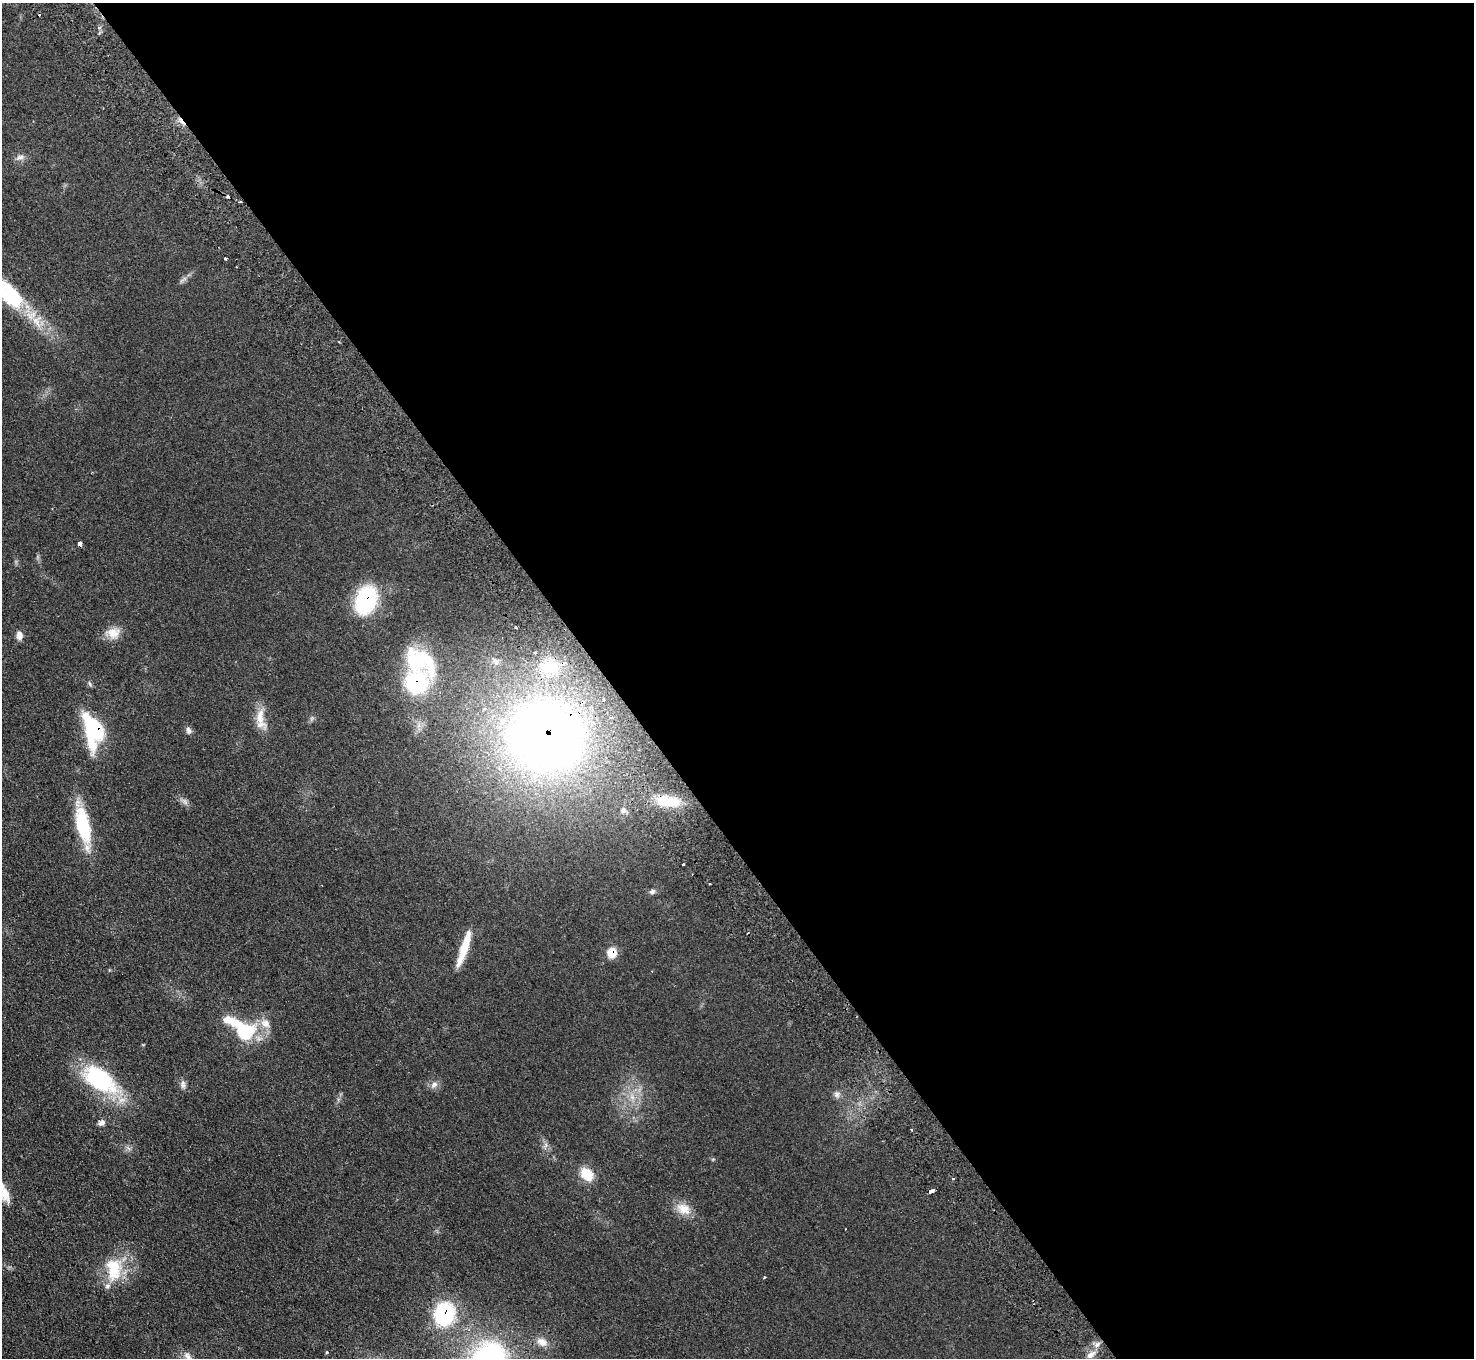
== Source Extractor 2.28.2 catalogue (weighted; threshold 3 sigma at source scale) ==
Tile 8 of 4 x 4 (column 4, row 2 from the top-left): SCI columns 4464-5935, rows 2907-4262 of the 5984 x 5950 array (HDU 1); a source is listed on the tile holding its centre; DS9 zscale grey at full resolution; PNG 1476 x 1360 px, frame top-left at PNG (2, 3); no overlay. Shown black and unused: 59% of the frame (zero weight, under 2 of 3 exposures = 3% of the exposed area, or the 3 px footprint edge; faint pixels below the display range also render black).
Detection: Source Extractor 2.28.2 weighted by HDU 2 'WHT'; one run over the whole footprint, this tile lists its part. Background 0.0733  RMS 0.01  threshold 0.0457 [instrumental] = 3 sigma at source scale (4.5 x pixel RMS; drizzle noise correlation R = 1.50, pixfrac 1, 0.05/0.05 arcsec/px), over >= 5 px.
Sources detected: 54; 1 inside a brighter object's white glare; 3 cosmic-ray / hot-pixel residue — not listed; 5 inside a brighter listed object's ellipse — not listed separately; the other 45 listed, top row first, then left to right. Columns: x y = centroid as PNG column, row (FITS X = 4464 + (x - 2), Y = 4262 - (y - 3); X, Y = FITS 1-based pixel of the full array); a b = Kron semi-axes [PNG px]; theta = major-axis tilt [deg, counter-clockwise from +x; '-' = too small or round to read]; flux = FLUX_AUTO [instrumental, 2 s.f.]
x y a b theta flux
20 157 12 6 8 4.2
228 196 3 3 - 8.4
240 202 3 3 - 6.7
225 258 3 3 - 2.1
6 292 66 22 -43 98
80 544 4 4 - 14
366 600 27 18 69 82
516 627 3 2 - 0.93
113 633 18 14 0 12
19 635 10 7 -82 5.5
495 661 13 5 -42 3.5
549 666 17 15 1 35
416 683 60 31 -84 120
260 716 26 10 -88 14
94 729 23 14 -57 100
189 730 10 6 -72 3.1
546 736 56 50 -20 990
185 802 7 4 -72 2.3
668 802 33 12 -7 29
623 810 9 6 71 3.1
82 825 37 14 -77 60
683 864 3 3 - 1.7
652 891 8 6 20 2.7
464 948 40 7 72 25
612 953 11 10 - 13
265 1023 14 11 -32 9.5
245 1031 24 20 -25 57
100 1079 48 25 -35 88
434 1085 10 8 29 4.5
182 1086 8 8 - 3.4
837 1094 10 8 -75 3.6
632 1097 8 5 -45 3.6
101 1123 9 7 31 3.8
587 1174 16 12 -48 18
953 1178 3 2 - 0.85
931 1191 5 3 - 11
4 1193 24 9 -71 14
684 1209 19 14 -25 14
114 1269 32 19 -87 36
764 1277 3 2 - 1.5
444 1314 20 17 77 81
542 1342 15 10 -25 8
1097 1345 9 5 53 3.8
1090 1355 11 7 36 5.4
188 1357 19 8 -56 7.7
Overlapping masked pixels (flux is a lower limit): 9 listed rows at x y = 240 202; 366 600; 416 683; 94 729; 546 736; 668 802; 612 953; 931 1191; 444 1314
Isophote crosses this tile's border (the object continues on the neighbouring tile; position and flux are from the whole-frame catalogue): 3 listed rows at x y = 6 292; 4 1193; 188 1357